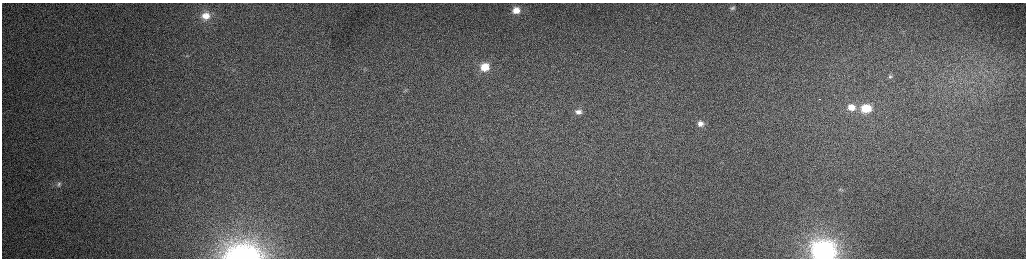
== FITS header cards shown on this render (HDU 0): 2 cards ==
NAXIS1  =                 2048 /fastest changing axis
NAXIS2  =                  512 /next to fastest changing axis

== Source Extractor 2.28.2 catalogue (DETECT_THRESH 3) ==
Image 2048 x 512 px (HDU 0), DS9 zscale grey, zoomed out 1/2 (1 PNG px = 2 x 2 image px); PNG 1028 x 260 px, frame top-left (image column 1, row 511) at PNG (2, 3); no overlay
Background 164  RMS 1.7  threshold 5.1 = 3 sigma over >= 5 px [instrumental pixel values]
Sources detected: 17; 1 cannot appear on this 1/2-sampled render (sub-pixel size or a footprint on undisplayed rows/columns) and is not listed; the other 16 listed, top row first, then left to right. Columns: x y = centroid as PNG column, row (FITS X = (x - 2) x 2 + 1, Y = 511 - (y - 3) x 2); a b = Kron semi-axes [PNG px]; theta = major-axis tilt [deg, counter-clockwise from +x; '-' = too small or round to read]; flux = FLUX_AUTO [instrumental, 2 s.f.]
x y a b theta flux
732 8 8 6 24 1100
516 10 12 10 1 6000
206 16 12 10 -7 4600
485 67 10 9 - 6900
365 70 5 2 - 240
890 76 7 4 -1 700
405 91 7 4 -9 660
819 99 2 1 - 250
851 107 7 6 - 3200
866 109 8 6 3 10000
578 112 7 6 - 1600
700 124 6 5 - 1700
59 184 8 7 - 1400
840 190 5 4 - 570
824 251 11 9 -9 190000
243 253 34 17 2 47000
At the frame edge (FLAGS 8, measured only in part): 2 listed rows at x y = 824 251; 243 253
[1 sub-pixel or undisplayed-footprint detection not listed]